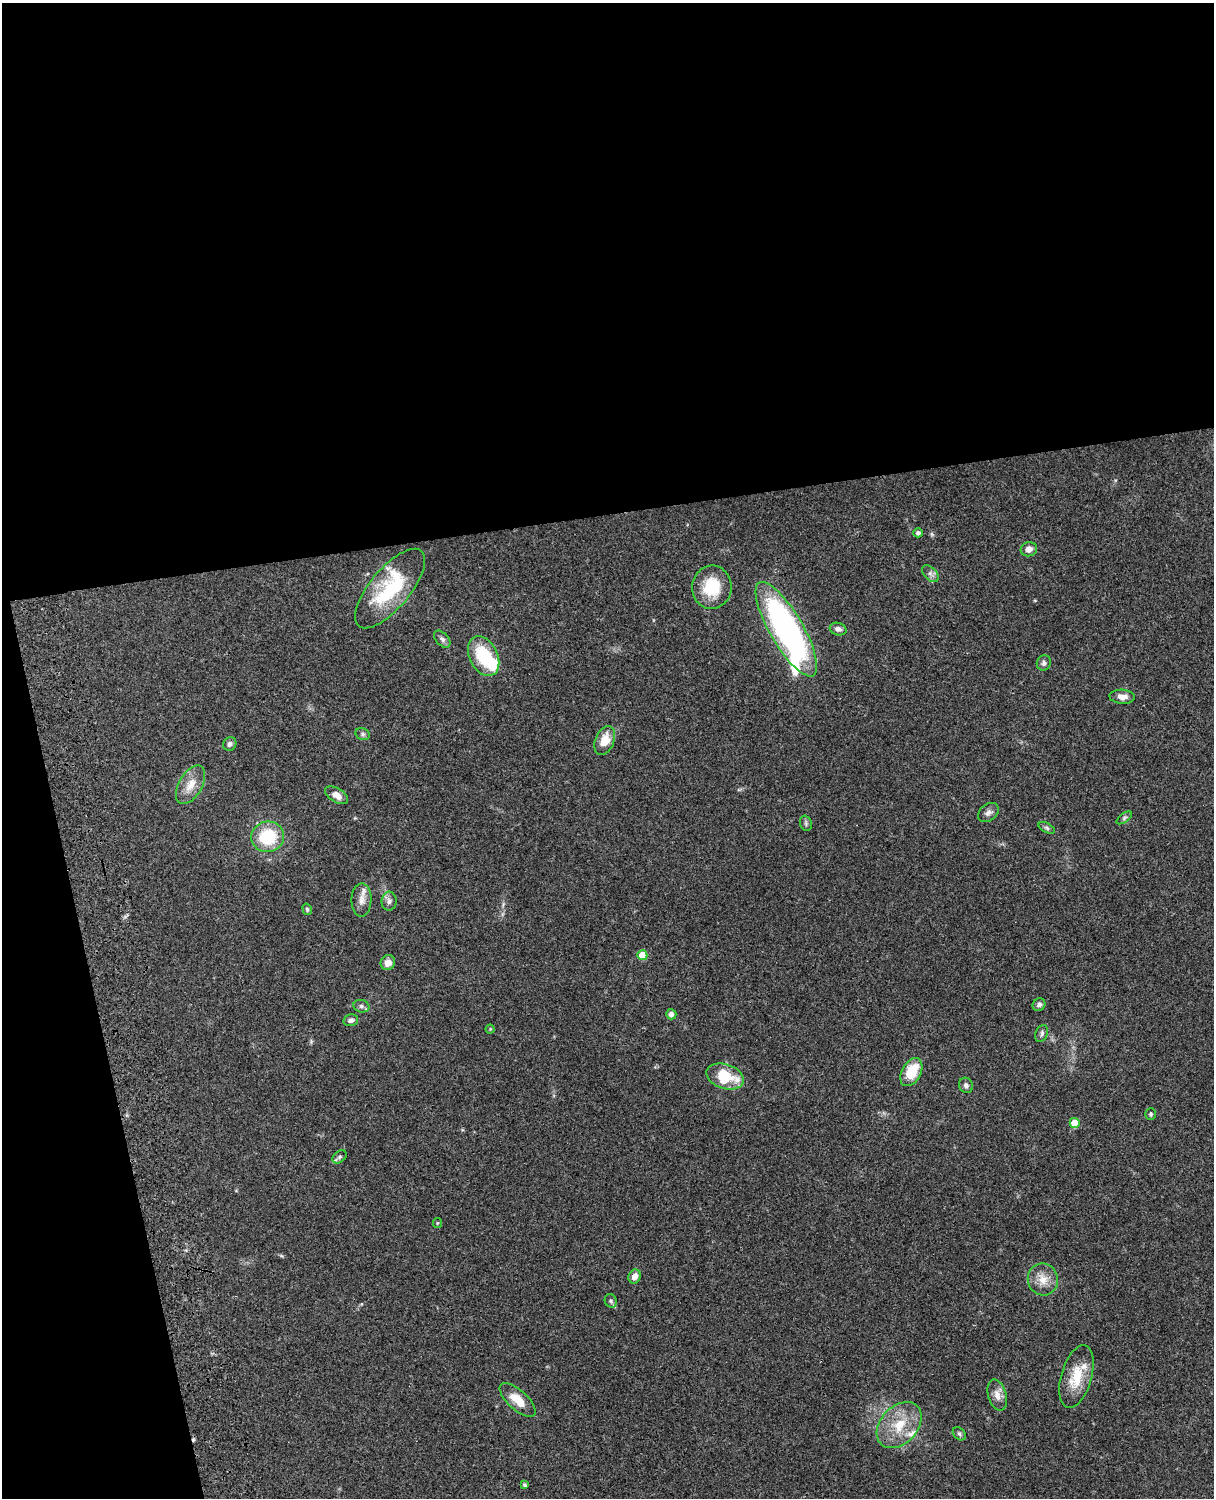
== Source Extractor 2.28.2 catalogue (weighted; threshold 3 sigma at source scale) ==
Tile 1 of 4 x 3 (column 1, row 1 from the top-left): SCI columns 122-1333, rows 3268-4763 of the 5088 x 4926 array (HDU 1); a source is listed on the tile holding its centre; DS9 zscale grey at full resolution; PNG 1216 x 1500 px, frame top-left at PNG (2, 3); each listed source drawn as its Kron ellipse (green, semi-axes under 4 px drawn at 4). Shown black and unused: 39% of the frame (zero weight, under 3 of 4 exposures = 6% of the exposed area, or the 3 px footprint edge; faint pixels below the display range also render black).
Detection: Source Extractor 2.28.2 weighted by HDU 2 'WHT'; one run over the whole footprint, this tile lists its part. Background 0.0871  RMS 0.0061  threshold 0.0272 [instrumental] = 3 sigma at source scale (4.5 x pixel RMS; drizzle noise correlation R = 1.50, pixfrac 1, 0.05/0.05 arcsec/px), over >= 5 px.
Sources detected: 54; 1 too faint to see at this stretch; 2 inside a brighter object's white glare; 1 cosmic-ray / hot-pixel residue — neither listed nor drawn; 2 inside a brighter listed object's ellipse — not listed separately; the other 48 listed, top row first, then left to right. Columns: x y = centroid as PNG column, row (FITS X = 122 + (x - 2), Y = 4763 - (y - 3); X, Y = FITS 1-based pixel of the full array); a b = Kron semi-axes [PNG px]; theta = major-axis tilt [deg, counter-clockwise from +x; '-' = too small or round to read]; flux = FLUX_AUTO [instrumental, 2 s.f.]
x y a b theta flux
918 533 4 4 - 1.6
1029 549 8 7 - 3.6
930 574 10 6 -45 2.1
712 587 21 19 83 23
390 588 49 20 50 44
786 629 54 16 -60 190
838 629 8 6 -15 2.3
442 639 10 6 -47 1.8
484 656 21 14 -64 27
1044 663 8 7 - 1.8
1122 697 12 7 -4 4
363 734 7 5 -22 1.4
605 740 15 9 68 9.9
230 744 7 6 - 1.9
191 785 21 11 60 8.5
337 795 13 7 -31 4.8
988 812 11 8 39 2.6
1124 818 9 4 36 1.3
806 823 8 5 -71 1.2
1047 828 9 4 -27 1.3
268 837 16 15 - 27
361 900 17 10 89 4.8
389 901 9 7 86 2.3
307 909 6 4 -75 0.97
642 955 5 5 - 13
388 963 8 7 - 4.1
1039 1005 7 6 - 1.8
361 1006 8 6 -16 1.9
671 1014 5 5 - 2.2
351 1020 7 5 14 2
490 1029 4 4 - 0.56
1042 1033 9 6 67 1.8
911 1072 15 9 61 17
725 1076 19 12 -18 22
966 1085 8 7 - 1.9
1151 1114 6 5 - 1.1
1075 1123 5 5 - 13
340 1157 8 5 41 1.5
437 1223 5 4 - 0.67
635 1276 7 6 - 4.1
1043 1279 16 15 - 8.5
611 1301 7 5 -65 1.3
1076 1377 32 15 73 17
997 1395 16 9 -74 5
518 1400 22 9 -42 10
899 1425 26 18 47 19
959 1434 7 5 -44 1.4
525 1485 4 4 - 1.2